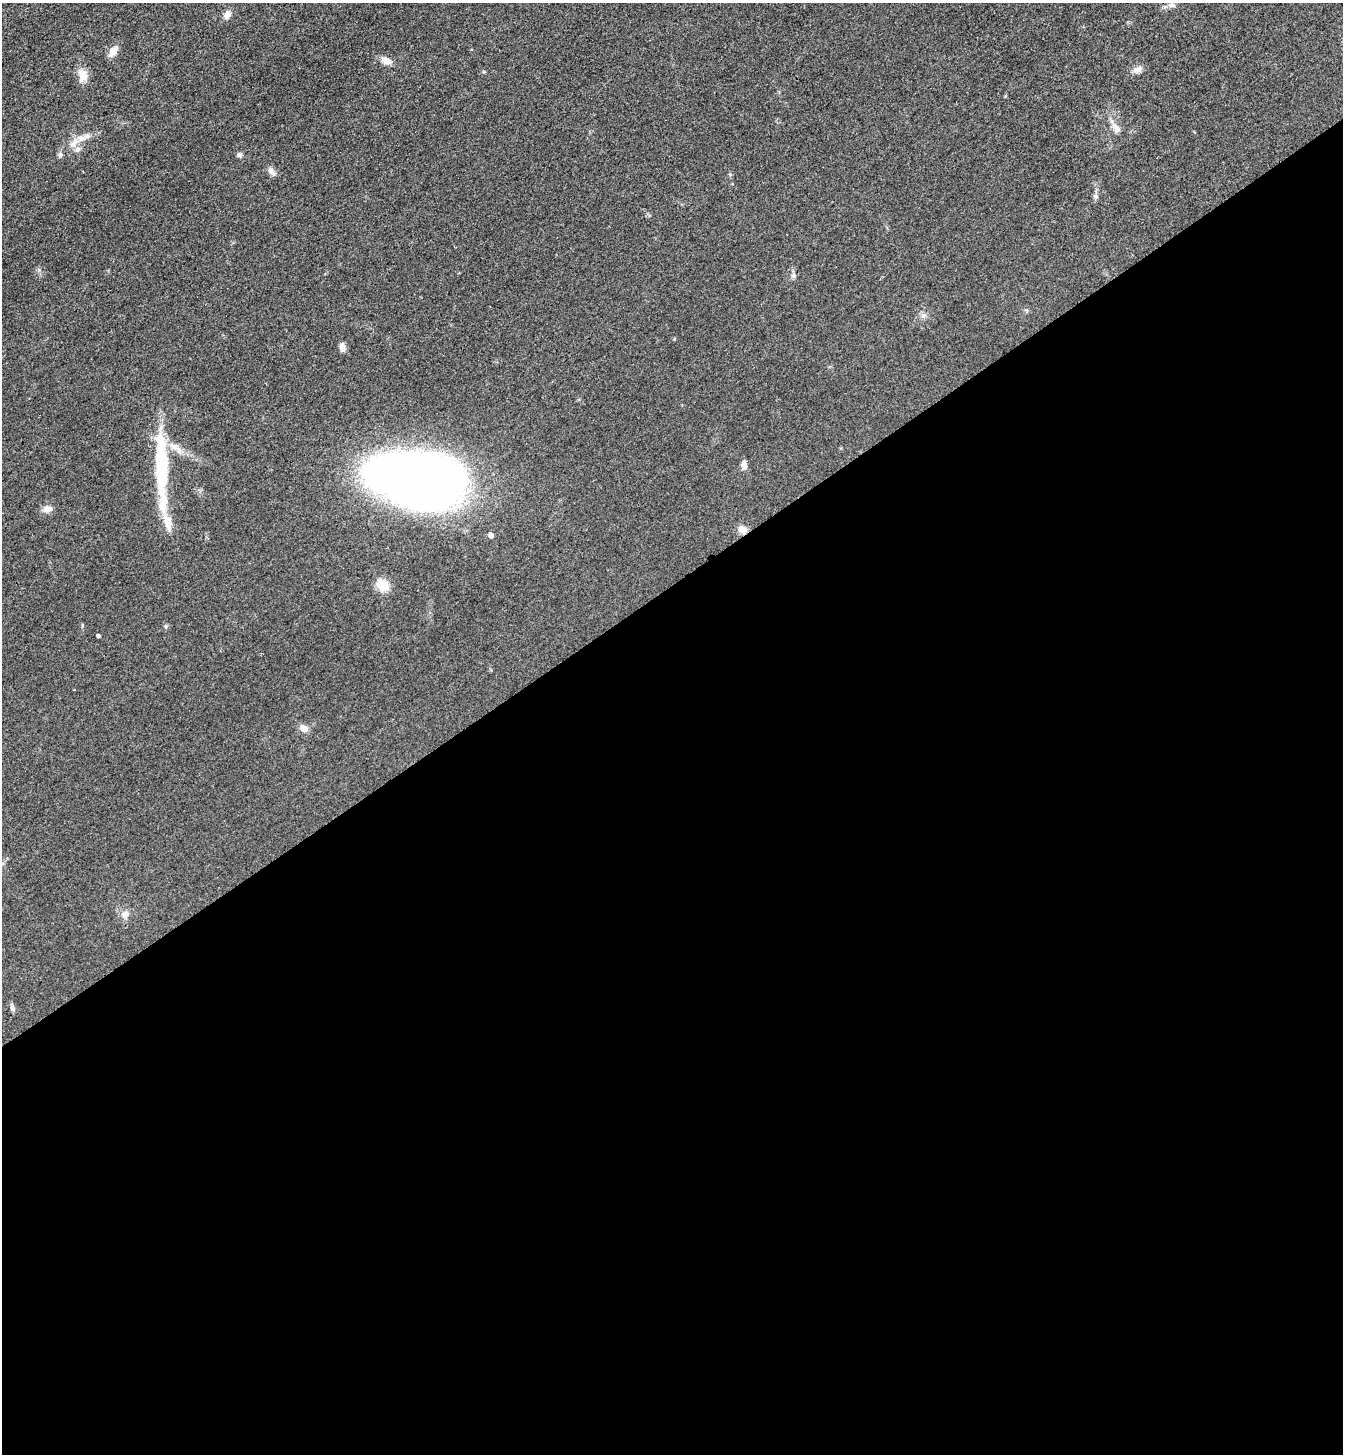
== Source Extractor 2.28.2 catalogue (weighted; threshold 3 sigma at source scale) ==
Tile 15 of 4 x 4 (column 3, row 4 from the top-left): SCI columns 2862-4202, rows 31-1482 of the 5861 x 5869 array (HDU 1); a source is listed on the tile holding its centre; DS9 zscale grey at full resolution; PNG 1345 x 1456 px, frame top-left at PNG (2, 3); no overlay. Shown black and unused: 60% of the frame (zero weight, under 3 of 4 exposures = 3% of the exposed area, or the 3 px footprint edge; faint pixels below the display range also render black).
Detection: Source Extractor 2.28.2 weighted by HDU 2 'WHT'; one run over the whole footprint, this tile lists its part. Background 0.0777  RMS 0.0098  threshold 0.0442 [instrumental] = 3 sigma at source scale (4.5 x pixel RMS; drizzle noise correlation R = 1.50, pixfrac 1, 0.05/0.05 arcsec/px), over >= 5 px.
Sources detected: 30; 2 inside a brighter listed object's ellipse — not listed separately; the other 28 listed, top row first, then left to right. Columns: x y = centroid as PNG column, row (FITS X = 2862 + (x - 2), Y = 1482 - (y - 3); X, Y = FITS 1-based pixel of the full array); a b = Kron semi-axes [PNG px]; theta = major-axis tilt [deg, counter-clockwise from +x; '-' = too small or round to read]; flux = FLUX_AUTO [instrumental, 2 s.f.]
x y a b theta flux
1171 5 10 6 0 3
227 14 11 8 59 5.7
113 51 12 9 56 7.7
386 61 14 8 -20 6.9
1137 70 13 8 23 5.1
83 75 17 11 -57 9.1
1116 128 14 8 -65 6.2
87 136 12 7 29 5.3
74 143 17 7 48 8.3
240 155 6 6 - 2.6
271 171 13 6 -47 4.3
1096 196 7 5 -49 2.1
793 275 6 4 -1 1.7
923 315 6 6 - 2.7
342 347 11 7 -73 4.3
175 447 21 8 -31 11
744 465 10 6 -86 5.3
161 466 73 13 -89 82
418 481 72 44 -8 1000
47 509 13 8 11 5.6
742 530 11 9 -20 6.5
491 535 5 5 - 4.4
382 585 11 11 - 17
166 626 5 5 - 1.4
98 635 3 3 - 1.9
304 728 10 8 -36 6
125 914 11 8 53 5.1
12 1008 9 5 -67 2.8
Overlapping masked pixels (flux is a lower limit): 1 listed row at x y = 742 530
Unlisted compact peaks at least as high as the median listed source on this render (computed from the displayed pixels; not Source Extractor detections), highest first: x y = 39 270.